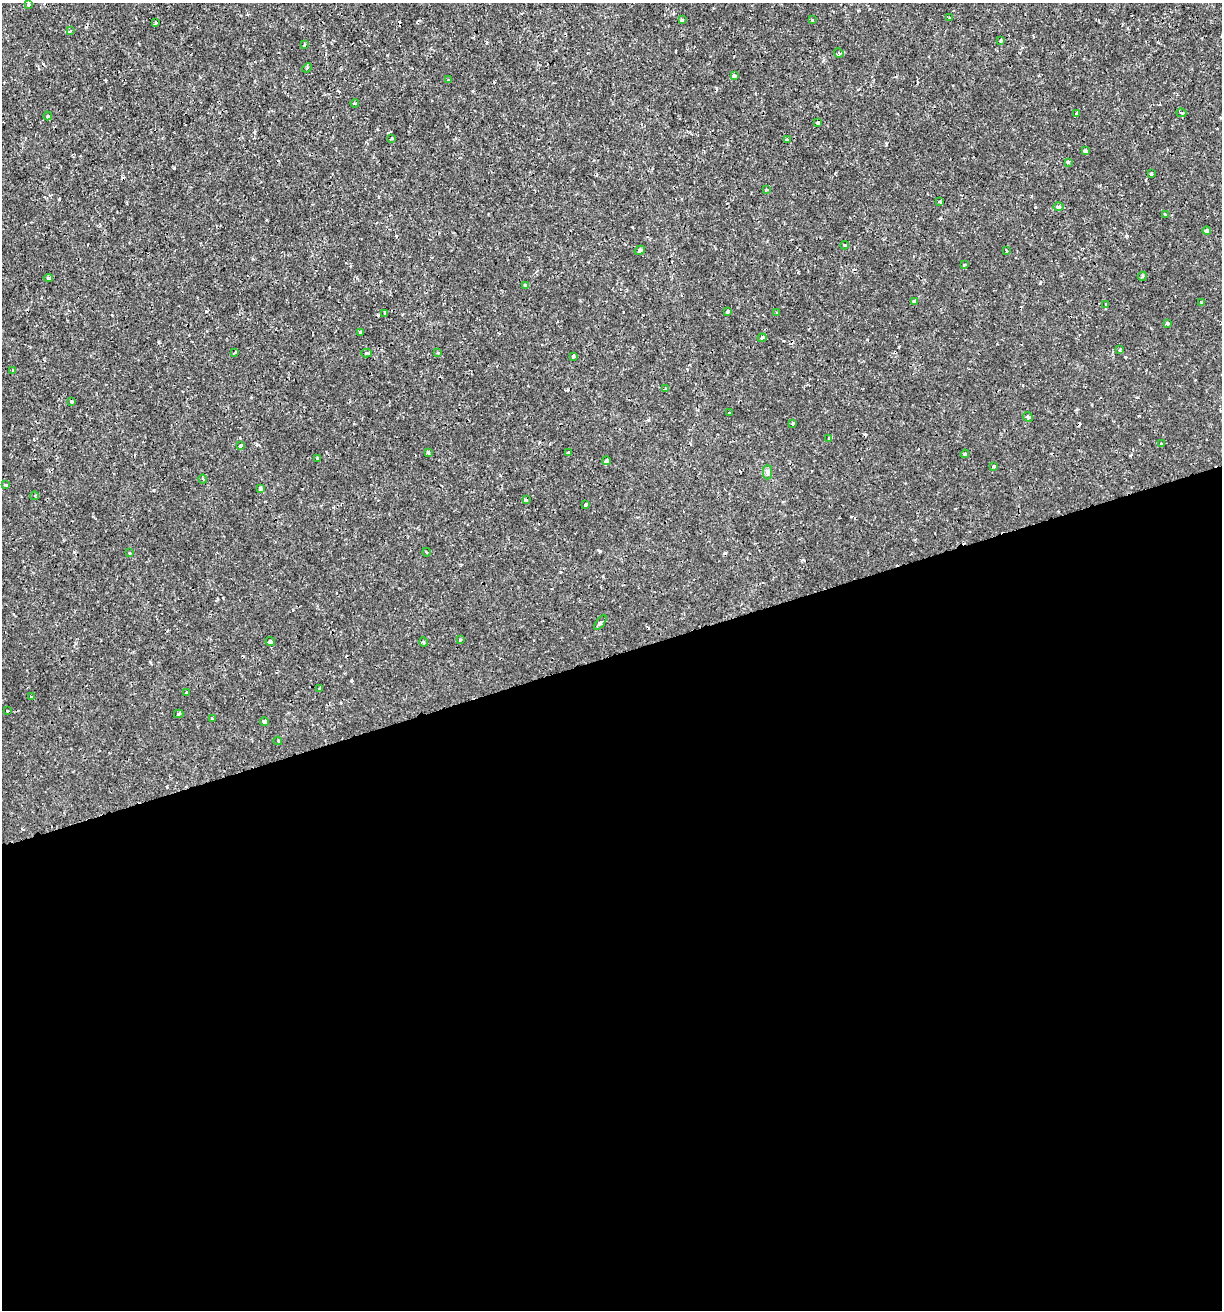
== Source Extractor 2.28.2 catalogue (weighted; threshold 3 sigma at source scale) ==
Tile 15 of 4 x 4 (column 3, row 4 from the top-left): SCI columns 2495-3714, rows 3-1310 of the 5039 x 5235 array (HDU 1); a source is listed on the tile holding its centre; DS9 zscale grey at full resolution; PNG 1224 x 1312 px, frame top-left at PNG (2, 3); each listed source drawn as its Kron ellipse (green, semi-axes under 4 px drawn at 4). Shown black and unused: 50% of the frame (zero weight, under 2 of 3 exposures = <1% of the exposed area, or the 3 px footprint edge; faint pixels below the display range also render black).
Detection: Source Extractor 2.28.2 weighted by HDU 2 'WHT'; one run over the whole footprint, this tile lists its part. Background 7.19e-04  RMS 0.0012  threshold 0.00523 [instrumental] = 3 sigma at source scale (4.5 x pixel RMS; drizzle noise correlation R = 1.50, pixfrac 1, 0.0396/0.0396 arcsec/px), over >= 5 px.
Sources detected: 94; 10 cosmic-ray / hot-pixel residue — neither listed nor drawn; the other 84 listed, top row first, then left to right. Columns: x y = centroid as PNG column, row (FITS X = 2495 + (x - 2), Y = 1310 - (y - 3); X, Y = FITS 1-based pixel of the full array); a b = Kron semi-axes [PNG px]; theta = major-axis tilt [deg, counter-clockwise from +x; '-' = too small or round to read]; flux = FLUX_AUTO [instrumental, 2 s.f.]
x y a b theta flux
29 5 4 3 - 0.22
949 18 3 3 - 0.27
682 19 4 3 - 0.16
812 20 3 3 - 0.13
156 22 3 3 - 0.21
70 31 4 2 - 0.13
1000 41 4 3 - 0.12
304 45 4 3 - 0.12
839 53 5 4 - 0.22
307 68 5 3 - 0.12
734 76 3 3 - 0.3
448 80 4 3 - 0.12
355 103 4 3 - 0.13
1181 113 5 4 - 0.15
1077 114 4 3 - 0.33
48 116 4 4 - 0.14
818 123 3 3 - 0.21
392 139 3 3 - 0.15
788 140 4 3 - 0.2
1085 151 4 3 - 0.93
1068 162 3 3 - 0.26
1151 174 3 3 - 0.17
766 190 3 3 - 0.15
940 201 3 3 - 0.15
1058 207 5 4 - 0.3
1165 214 3 2 - 0.19
1207 231 4 3 - 0.46
844 245 4 3 - 0.096
640 250 5 4 - 0.27
1006 250 3 2 - 0.077
964 265 3 3 - 0.65
1142 276 5 3 - 0.17
48 278 5 3 - 0.21
525 285 3 3 - 0.14
914 302 4 3 - 0.36
1201 303 4 3 - 0.15
1106 304 3 3 - 0.093
728 311 4 3 - 0.44
385 313 3 3 - 0.44
777 313 3 3 - 0.083
1167 324 3 3 - 0.42
360 332 3 3 - 0.39
762 338 4 3 - 0.19
1120 350 3 3 - 0.16
235 352 3 2 - 0.11
367 353 5 4 - 0.26
437 353 4 3 - 0.14
574 356 3 3 - 0.36
13 371 4 3 - 0.12
665 389 4 2 - 0.096
72 401 4 3 - 0.12
729 413 3 2 - 0.11
1028 417 5 4 - 0.16
793 424 3 3 - 0.11
829 438 3 3 - 0.15
1161 444 4 3 - 0.13
240 445 3 3 - 0.33
428 453 3 3 - 0.2
568 453 4 3 - 0.18
965 454 4 3 - 0.12
317 458 3 3 - 0.18
606 461 4 4 - 0.31
994 466 3 3 - 0.35
767 472 7 4 -89 0.26
203 479 4 3 - 0.16
6 485 4 3 - 0.12
260 489 3 3 - 0.52
35 496 4 2 - 0.086
526 500 3 3 - 0.19
586 505 3 3 - 0.33
426 552 4 3 - 0.1
129 553 4 2 - 0.11
600 623 8 3 53 0.22
460 640 4 3 - 0.13
270 642 5 4 - 0.33
424 642 4 3 - 0.1
320 688 4 3 - 0.17
186 692 4 2 - 0.11
31 697 3 3 - 0.29
7 711 3 2 - 0.12
179 714 5 4 - 0.22
212 719 3 3 - 0.13
264 722 4 4 - 0.42
278 741 4 3 - 0.12
Unlisted compact peaks at least as high as the median listed source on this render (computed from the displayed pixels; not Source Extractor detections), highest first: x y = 378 315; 174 168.